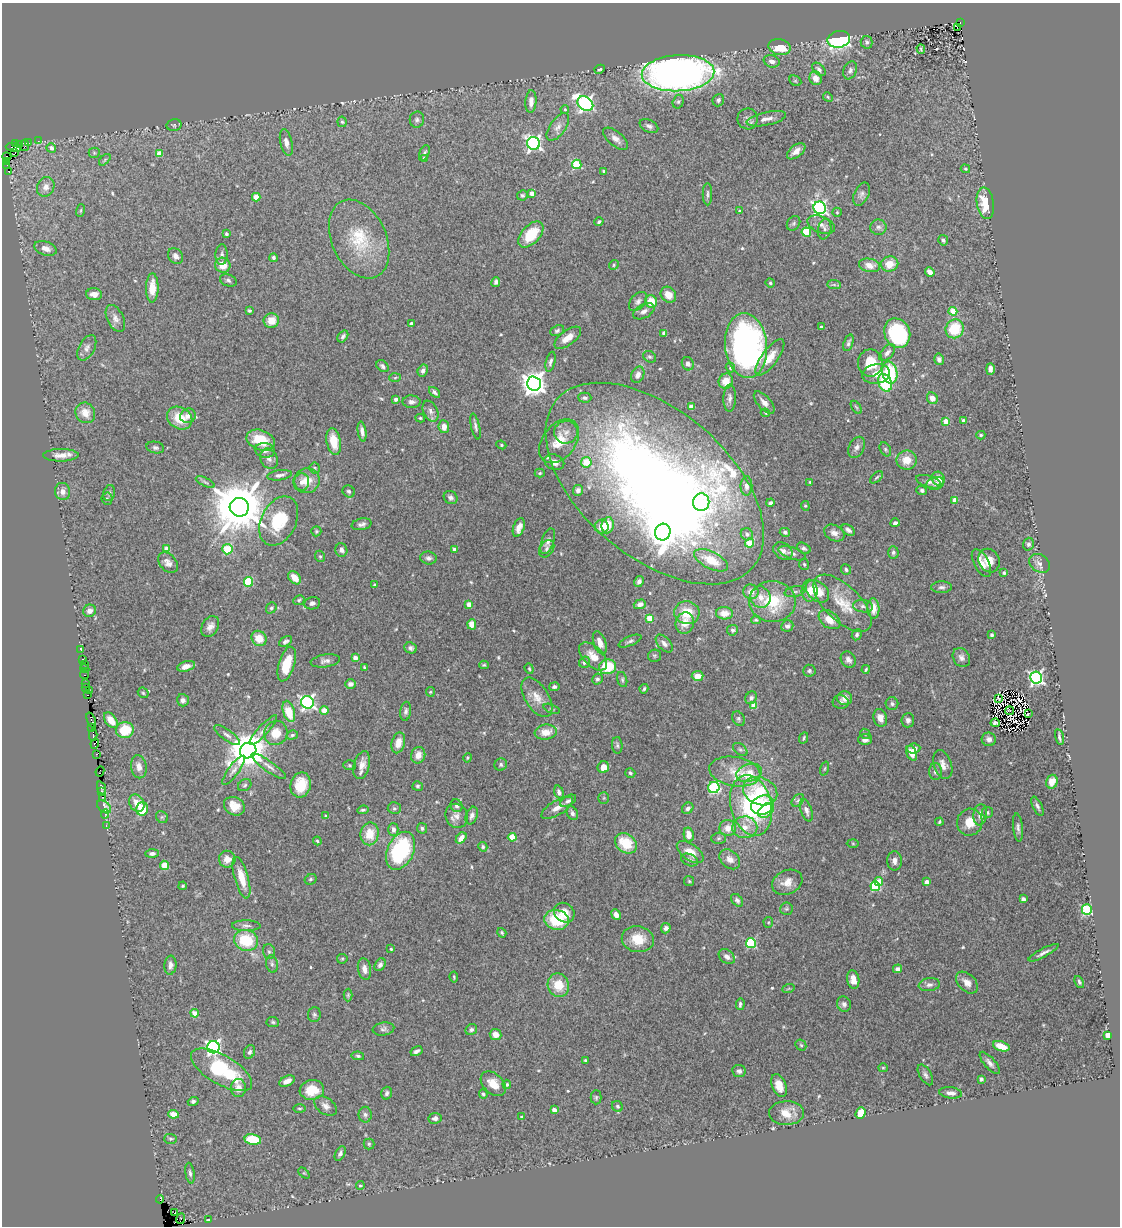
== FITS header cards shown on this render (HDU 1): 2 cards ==
NAXIS1  =                 1118
NAXIS2  =                 1224

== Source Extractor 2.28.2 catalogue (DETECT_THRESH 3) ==
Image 1118 x 1224 px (HDU 1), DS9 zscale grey, 1 PNG px = 1 image px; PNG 1122 x 1228 px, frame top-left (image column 1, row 1224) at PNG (2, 3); each listed source drawn as its Kron ellipse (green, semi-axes under 4 px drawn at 4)
Background 2.05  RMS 0.042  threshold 0.125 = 3 sigma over >= 5 px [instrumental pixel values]
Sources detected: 560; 3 with non-positive FLUX_AUTO (blend fragments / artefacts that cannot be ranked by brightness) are neither listed nor drawn; of the other 557, the 500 brightest by FLUX_AUTO listed and drawn (57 fainter detections omitted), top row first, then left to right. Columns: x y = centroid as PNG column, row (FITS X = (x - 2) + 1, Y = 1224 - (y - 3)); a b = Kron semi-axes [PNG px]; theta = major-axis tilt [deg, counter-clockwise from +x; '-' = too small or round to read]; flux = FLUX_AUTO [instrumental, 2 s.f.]
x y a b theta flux
960 22 3 2 - 92
957 28 2 2 - 14
839 39 11 8 11 550
867 42 6 6 - 7
780 47 11 8 -11 49
921 49 4 2 - 3.9
772 61 8 6 -18 11
600 69 5 3 - 4.1
819 69 8 5 -45 9.3
850 70 9 6 68 10
678 73 36 18 3 1900
816 78 7 6 - 19
795 81 6 4 -29 4.3
828 97 5 4 - 3.6
718 100 6 5 - 7
531 102 11 5 86 20
678 102 7 5 74 5.3
585 103 8 6 -36 800
565 109 4 3 - 3.4
748 119 10 10 - 13
766 119 20 6 12 22
417 120 8 7 - 8.3
342 122 5 4 - 4
174 125 7 5 12 4.9
649 126 10 6 -27 9.1
558 127 16 7 54 19
615 139 15 7 -39 19
38 141 3 2 - 9.4
29 143 3 2 - 27
286 143 14 6 -77 18
534 143 6 6 - 760
15 144 3 2 - 110
20 144 3 3 - 41
25 145 6 4 82 110
13 148 8 3 -11 99
51 148 5 4 - 13
796 151 10 6 38 20
15 152 3 2 - 610
94 153 5 5 - 4.5
424 153 8 4 65 6.9
159 154 4 4 - 42
7 156 4 2 - 19
424 158 3 3 - 5.8
105 160 7 4 45 4.4
7 161 2 2 - 8.6
577 164 5 4 - 140
7 165 2 2 - 9.3
965 169 5 3 - 3.2
8 171 3 2 - 6.1
604 171 3 3 - 4.4
46 187 10 8 65 21
532 193 4 4 - 27
707 194 11 4 -90 7.1
861 194 12 7 65 12
522 195 5 5 - 5.8
256 197 4 4 - 60
985 203 16 8 -81 84
820 208 6 6 - 630
81 210 6 3 71 3.1
739 211 4 3 - 3.9
837 212 5 4 - 3.3
599 222 4 4 - 5.9
794 223 8 6 53 6.4
821 225 14 8 -21 17
878 227 8 7 - 10
825 229 10 6 81 8.6
806 232 4 4 - 120
226 234 4 3 - 5.5
531 234 16 9 47 90
359 239 41 27 -65 160
943 240 5 5 - 6.4
45 248 11 7 -19 20
222 255 10 6 87 9
175 256 8 7 - 11
273 258 4 3 - 5.3
890 264 9 7 12 45
223 265 8 7 - 37
614 265 5 4 - 3.7
869 265 10 6 -10 25
930 272 5 4 - 19
228 280 8 6 -21 6.8
496 282 5 3 - 7.2
770 283 4 4 - 4.2
834 285 7 4 -1 5.4
152 288 14 6 89 41
94 294 8 6 -4 22
668 295 8 7 - 30
638 301 11 7 48 12
651 301 6 6 - 48
249 311 4 3 - 4
644 311 11 6 28 13
953 311 4 4 - 73
115 318 14 8 -64 18
271 321 8 7 - 39
411 324 3 3 - 10
821 327 3 3 - 6.3
955 329 9 9 - 100
557 331 7 5 25 6.3
664 333 4 4 - 18
897 333 15 12 -65 250
343 336 6 4 55 7.2
568 338 16 7 36 33
848 343 9 4 70 7.4
746 346 32 21 -84 960
87 348 14 8 62 16
887 353 10 5 48 12
650 357 7 5 -29 5.3
770 357 22 8 54 40
939 359 6 5 - 9.9
550 362 10 4 76 8.1
870 363 13 12 - 77
688 364 7 6 - 12
382 366 7 5 -43 6.6
730 368 5 4 - 6.6
990 369 6 4 -90 12
423 371 6 5 - 9.3
890 373 11 7 -79 160
876 374 14 9 9 34
638 375 8 6 65 16
395 378 6 4 3 4.1
726 381 8 7 - 34
534 383 7 7 - 2800
885 383 9 6 -68 160
435 392 6 4 -42 6.7
585 398 7 5 -1 8.3
730 398 14 6 88 12
932 398 6 5 - 21
396 399 3 3 - 13
411 402 9 6 -1 12
764 402 14 6 -48 19
691 406 4 4 - 27
856 407 7 3 -54 4.1
431 411 11 7 -64 13
85 413 10 9 - 36
765 413 5 4 - 3.3
188 416 8 7 - 16
180 418 13 10 -31 66
420 418 5 3 - 3.8
946 421 4 4 - 52
963 421 3 3 - 15
475 426 13 4 -77 8.3
444 427 6 5 - 20
362 432 10 4 -81 13
566 432 12 11 - 21
981 435 4 4 - 4
261 440 14 10 -21 82
334 441 14 7 -80 59
559 441 25 16 52 66
501 445 5 4 - 3.5
857 447 11 7 64 13
155 448 9 6 -12 7.5
885 449 7 5 -61 5.2
265 450 10 7 -8 14
61 455 18 6 1 25
269 459 10 8 -62 14
907 460 10 9 - 35
554 462 10 7 -21 21
586 462 5 5 - 59
315 468 5 5 - 4.6
540 473 5 4 - 3.9
280 475 12 5 8 12
877 477 7 3 40 3.8
938 479 7 6 - 25
307 481 13 12 - 43
205 482 10 4 -26 6.9
302 482 8 7 - 18
810 482 3 3 - 3.3
929 482 13 5 -19 12
935 483 9 6 13 11
655 484 129 73 -41 3600
746 486 9 6 89 11
578 490 5 5 - 12
922 490 5 4 - 6.8
63 491 8 7 - 17
349 491 6 5 - 6
109 493 8 5 75 6.7
451 497 7 6 - 8.5
107 499 6 5 - 5.2
955 500 4 4 - 30
701 502 9 8 - 99
770 503 4 3 - 6.4
805 506 5 4 - 3.9
239 507 9 9 - 20000
279 521 26 17 63 130
895 523 4 3 - 9.1
362 524 10 5 12 9.9
608 525 8 6 82 50
602 527 7 7 - 33
519 528 10 5 70 20
848 530 7 4 -33 10
316 531 5 5 - 4.4
663 532 8 7 - 3300
785 532 5 4 - 6.9
834 533 11 7 -27 18
747 534 6 6 - 11
548 541 13 6 72 13
750 543 4 4 - 74
1028 544 6 5 - 7.1
804 548 7 5 -29 6.2
167 549 4 4 - 55
227 549 5 5 - 100
547 549 9 6 55 7.9
341 550 7 6 - 8.6
455 550 4 4 - 23
783 551 10 7 -35 15
893 552 6 5 - 6.8
792 553 14 6 -19 10
320 556 6 4 -67 4.6
428 558 8 6 -7 8.7
711 560 18 8 -27 71
989 561 12 10 -62 34
168 563 12 8 -47 17
981 563 15 7 -62 28
1040 563 11 8 -34 16
804 564 5 5 - 4.8
846 569 5 5 - 6.9
1004 573 4 4 - 4.7
295 578 7 5 -49 33
639 581 6 4 62 10
248 582 5 4 - 130
375 584 4 4 - 5.2
942 587 10 5 1 9
810 591 11 8 88 30
817 591 13 9 -42 63
751 592 8 7 - 23
795 592 10 5 11 8.3
761 597 11 10 - 28
299 600 6 5 - 4.6
772 601 23 20 -1 140
312 603 8 6 11 8.5
842 603 37 17 -44 89
640 604 6 4 19 15
469 605 4 4 - 40
863 606 10 6 -7 11
271 608 6 5 - 5.3
873 608 10 6 -88 34
90 611 6 6 - 14
687 613 12 11 - 66
724 613 8 6 -3 28
649 618 4 4 - 64
756 620 5 4 - 3.9
829 620 12 8 -35 34
685 623 11 9 74 36
472 624 5 4 - 35
210 626 11 8 58 20
787 626 6 5 - 9.1
732 630 5 5 - 5.7
857 635 6 4 64 5.6
992 635 4 3 - 9.2
259 638 8 7 - 44
285 641 7 4 30 7
630 641 12 5 22 8
600 643 12 6 -71 20
664 644 11 6 -48 15
411 648 6 5 - 9
81 650 3 2 - 5.3
593 656 17 9 -45 38
655 656 7 6 - 4.9
355 658 4 4 - 22
961 658 10 8 -57 13
82 660 3 3 - 39
848 660 8 7 - 12
325 661 15 6 8 13
584 662 6 5 - 8.6
85 664 2 2 - 4.6
287 664 18 8 73 70
484 665 5 4 - 4
186 666 9 5 15 21
364 667 4 3 - 3.6
608 667 8 7 - 97
85 669 5 3 - 12
529 669 5 4 - 4
866 669 4 3 - 3.9
809 671 6 6 - 6.4
84 675 4 3 - 14
697 676 6 5 - 31
1036 678 6 6 - 660
597 679 5 5 - 6.1
622 680 8 5 -74 5.5
85 683 3 2 - 40
350 684 5 4 - 11
86 687 3 2 - 4.3
554 687 5 4 - 7.7
644 689 5 3 - 4.9
89 691 2 2 - 15
430 692 5 4 - 3.4
143 693 6 4 -44 4
87 695 3 2 - 19
537 697 22 11 -58 40
751 698 6 5 - 8.7
845 698 7 7 - 20
999 699 3 2 - 6.8
183 700 6 6 - 11
307 702 6 6 - 800
841 702 8 7 - 7.9
892 704 6 6 - 7.6
754 706 4 4 - 48
551 709 8 4 -21 4.7
324 710 4 4 - 43
289 711 11 6 -74 73
406 711 9 5 83 9.2
1009 711 4 2 - 3.1
1028 714 4 2 - 5.2
880 718 9 6 -72 19
738 719 8 6 -59 6
91 720 8 3 -70 34
111 720 9 5 -53 37
908 720 7 6 - 11
995 723 4 3 - 4
92 727 3 2 - 5.7
125 730 9 8 - 91
263 730 19 5 48 16
546 732 11 7 8 33
276 733 12 11 - 48
865 734 6 4 -43 4.4
93 735 6 2 -87 34
227 735 15 5 -36 13
292 735 6 4 16 5.6
1059 737 8 3 -77 7
804 738 6 3 66 3.7
865 739 7 5 1 14
989 739 7 6 - 13
398 743 10 6 76 26
95 744 5 3 - 18
617 745 8 5 -87 6.4
740 749 8 5 -39 6.5
914 749 7 5 7 12
248 751 8 7 - 8200
912 753 8 5 -65 39
96 754 3 2 - 25
418 755 8 7 - 22
468 758 5 3 - 3.3
350 765 6 5 - 4.4
362 765 14 8 76 27
501 765 6 6 - 6
943 765 15 8 -70 19
269 766 21 5 -35 16
139 767 11 8 -81 20
603 767 6 5 - 29
825 768 7 3 71 3.6
234 770 17 5 54 14
100 771 5 2 - 6.6
735 772 26 14 -9 65
935 772 8 6 89 11
630 773 5 4 - 5.3
749 773 13 8 18 72
1052 782 7 5 74 27
245 785 7 5 33 5.5
301 785 13 10 78 64
418 786 5 5 - 5.1
102 788 7 3 -70 65
714 788 6 5 - 280
760 791 18 13 -25 130
101 792 4 3 - 34
559 792 7 4 -71 8.4
103 797 3 2 - 31
604 798 5 5 - 3.9
568 801 9 5 30 8.4
798 801 7 5 48 5.6
137 803 9 7 -56 34
751 805 31 20 -76 320
763 805 12 9 21 100
234 806 11 9 -29 42
456 806 6 5 - 8.3
1037 806 10 4 -64 7.8
104 807 8 5 -39 19
394 808 6 6 - 5.7
557 808 18 7 31 24
688 808 6 5 - 9.8
142 809 7 6 - 80
363 810 6 3 7 5.1
766 810 9 6 41 61
806 810 11 5 -70 13
987 812 5 5 - 6.4
572 813 7 5 -63 8.6
105 814 4 4 - 21
980 815 11 7 83 15
326 816 3 3 - 4.1
456 816 12 11 - 19
472 816 9 5 70 9.9
162 817 6 5 - 5.3
939 822 4 3 - 4
970 822 13 12 - 42
106 825 3 3 - 4.6
745 827 12 11 - 34
422 828 5 5 - 6.1
728 828 8 8 - 28
1018 828 14 5 -84 10
393 829 6 5 - 14
370 834 11 9 82 56
689 835 7 5 -79 32
512 837 4 4 - 85
461 838 6 4 50 23
719 838 7 5 3 5.4
317 841 4 3 - 3.7
626 843 12 9 -37 83
853 843 6 4 -2 3.2
483 847 5 4 - 5.2
401 851 20 13 64 270
690 852 15 8 -35 34
152 853 6 4 1 9.4
227 859 8 8 - 24
730 859 11 8 -42 19
690 860 9 6 -24 10
894 861 9 7 89 15
164 865 4 4 - 73
241 878 21 7 -74 49
311 879 6 5 - 5
689 881 5 5 - 3.6
879 881 4 4 - 59
787 882 16 12 26 31
927 882 4 4 - 22
183 886 4 3 - 3.8
875 886 5 4 - 180
1023 899 4 4 - 24
737 900 7 5 -48 7.2
786 909 6 6 - 5
1087 910 5 5 - 270
564 913 11 9 -37 42
616 915 5 4 - 17
557 920 12 10 -14 110
768 922 5 5 - 4
246 926 14 5 -1 10
666 928 5 4 - 8.9
502 933 5 4 - 4.7
638 939 16 13 -10 60
246 940 12 10 -13 110
751 943 5 5 - 230
391 949 3 3 - 4.7
269 952 7 6 - 6.8
1043 953 17 4 28 12
727 957 9 6 -40 13
342 959 5 5 - 3.6
272 964 9 6 -81 8.7
170 965 9 6 84 12
380 965 7 5 56 9.7
364 969 11 6 -79 18
897 969 4 4 - 10
454 977 5 3 - 3.4
853 979 9 6 -81 22
1079 982 6 4 -63 5.8
967 983 13 8 -45 23
558 985 12 10 -69 62
929 985 10 6 8 11
788 989 6 4 20 3.5
348 995 6 4 90 4.4
740 1004 6 4 85 8.2
844 1004 8 7 - 10
195 1013 4 4 - 51
314 1015 7 6 - 6.4
273 1022 6 5 - 5
383 1029 11 6 8 9.8
471 1029 6 5 - 7.1
496 1034 6 5 - 23
1108 1035 4 4 - 53
801 1045 6 5 - 4.6
1001 1046 9 4 -19 40
213 1047 6 6 - 870
417 1051 6 3 29 9.4
250 1052 7 5 65 7.7
358 1056 6 4 -10 5.6
585 1060 3 3 - 4.4
990 1063 14 5 -49 13
883 1068 5 4 - 3.4
221 1070 34 14 -30 240
739 1071 7 6 - 9
925 1075 11 6 -59 9.5
981 1079 4 4 - 7.5
287 1081 8 5 25 19
493 1084 14 9 -43 39
507 1084 5 4 - 4.7
779 1086 12 7 -69 35
238 1088 9 7 87 22
312 1090 12 10 8 65
387 1093 6 5 - 6.8
951 1093 11 5 -6 16
483 1094 5 4 - 4.4
596 1097 7 5 90 4.8
193 1101 5 4 - 6.8
326 1106 12 8 -36 15
617 1106 6 5 - 5.8
299 1108 6 3 0 3.5
554 1110 4 4 - 22
787 1113 17 12 2 45
861 1113 6 4 69 77
173 1114 5 4 - 32
365 1115 8 6 -89 8.5
521 1117 4 3 - 3.5
435 1118 7 5 11 10
171 1139 6 5 - 5.1
253 1139 8 5 -10 92
369 1144 5 5 - 4.4
340 1153 8 4 62 8.9
190 1173 10 4 -80 7.5
304 1173 6 4 -43 3.6
360 1185 4 4 - 4.1
160 1199 4 3 - 12
175 1213 3 3 - 260
181 1219 5 2 - 3.7
209 1220 3 3 - 6.4
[57 fainter detections neither listed nor drawn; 3 non-positive-flux detections neither listed nor drawn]